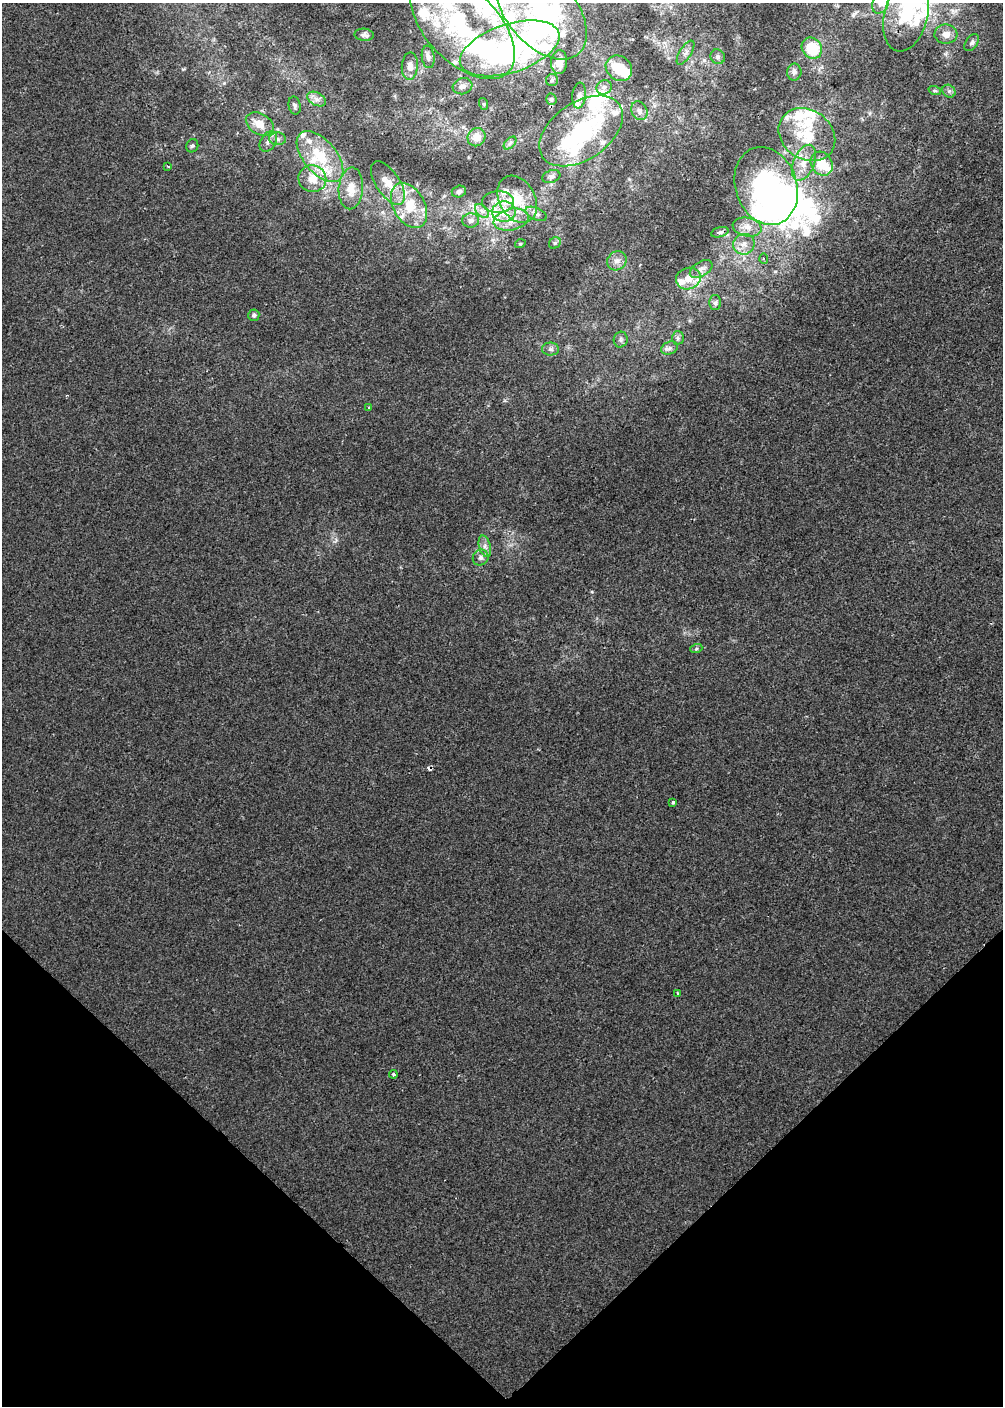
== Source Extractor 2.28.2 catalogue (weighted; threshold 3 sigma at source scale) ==
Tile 5 of 3 x 2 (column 2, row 2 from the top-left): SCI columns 1001-2001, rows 86-1489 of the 3002 x 2998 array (HDU 1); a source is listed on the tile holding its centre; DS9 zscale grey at full resolution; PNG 1005 x 1408 px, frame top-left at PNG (2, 3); each listed source drawn as its Kron ellipse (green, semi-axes under 4 px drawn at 4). Shown black and unused: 17% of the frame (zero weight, under 2 of 3 exposures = <1% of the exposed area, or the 3 px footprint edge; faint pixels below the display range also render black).
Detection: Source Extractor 2.28.2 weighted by HDU 2 'WHT'; one run over the whole footprint, this tile lists its part. Background 4.18e-04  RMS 0.0041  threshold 0.0186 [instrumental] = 3 sigma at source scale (4.5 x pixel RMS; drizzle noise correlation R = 1.50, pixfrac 1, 0.0396/0.0396 arcsec/px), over >= 5 px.
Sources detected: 116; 10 inside a brighter object's white glare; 1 cosmic-ray / hot-pixel residue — neither listed nor drawn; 30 inside a brighter listed object's ellipse — not listed separately; the other 75 listed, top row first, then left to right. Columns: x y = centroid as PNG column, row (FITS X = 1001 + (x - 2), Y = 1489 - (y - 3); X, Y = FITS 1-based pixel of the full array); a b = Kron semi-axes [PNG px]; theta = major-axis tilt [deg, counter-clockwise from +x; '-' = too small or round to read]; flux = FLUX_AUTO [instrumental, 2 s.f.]
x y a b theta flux
881 3 11 8 63 2.4
541 11 57 34 -49 85
906 15 37 22 76 23
462 26 65 36 -46 63
946 34 11 9 2 3.2
364 35 10 6 -5 1.3
972 43 9 6 57 1.2
510 48 52 24 18 110
812 48 11 9 -56 13
685 53 14 6 58 1.7
428 57 11 6 -82 1.5
718 57 7 6 - 1.1
559 62 12 8 87 4.7
410 66 14 8 86 2.9
619 68 14 12 -39 9
794 72 8 7 - 1.2
552 80 6 6 - 0.95
463 86 10 8 17 2.1
604 87 8 7 - 1.5
935 91 6 4 -18 0.72
949 91 7 6 - 1.1
579 96 13 7 84 1.9
317 99 10 6 -26 2
551 99 6 5 - 0.74
484 104 6 4 -71 0.47
295 105 9 6 -79 1.1
639 111 10 7 -60 1.7
260 124 15 10 -30 5.7
581 131 47 28 34 40
807 135 30 24 -36 20
477 137 9 8 - 4.9
278 139 8 6 -4 1.6
268 141 11 7 57 2
510 143 7 4 45 0.85
192 146 7 6 - 0.83
320 156 30 16 -50 18
804 163 19 10 68 5.8
822 164 12 10 -55 9.4
168 166 3 2 - 0.54
551 177 9 6 19 1.2
312 179 14 13 - 6.8
388 183 25 12 -56 6.7
766 186 40 30 -71 83
351 188 21 12 86 6.4
459 192 7 6 - 1.3
517 199 25 18 -61 13
498 202 16 11 2 5.1
409 205 24 15 -60 12
482 211 8 5 -45 1.5
504 212 12 10 5 8
536 214 11 6 -23 1.6
511 220 18 10 12 5.9
471 221 8 7 - 1.8
747 227 14 9 -11 3.6
720 232 9 5 15 1
555 243 6 5 - 0.78
520 244 5 3 - 0.41
744 244 11 10 - 3.3
764 259 5 4 - 0.67
617 261 10 9 - 2.6
701 269 12 7 33 2.2
688 279 12 10 17 4.9
715 303 7 6 - 1
254 315 6 5 - 0.99
678 338 6 6 - 0.94
621 340 8 7 - 1.1
669 348 8 6 23 1.4
550 349 8 6 -1 1.3
369 407 2 2 - 0.39
485 546 11 6 -75 2
481 558 8 7 - 1.6
696 649 6 4 19 0.54
673 802 3 3 - 1.7
677 993 3 2 - 0.37
393 1074 4 3 - 0.58
Isophote crosses this tile's border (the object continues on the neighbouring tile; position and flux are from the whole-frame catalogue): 4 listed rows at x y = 881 3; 541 11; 906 15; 462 26
Unlisted compact peaks at least as high as the median listed source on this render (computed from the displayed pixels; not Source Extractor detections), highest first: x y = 592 592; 184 69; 853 15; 336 540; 870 113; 224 83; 629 179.